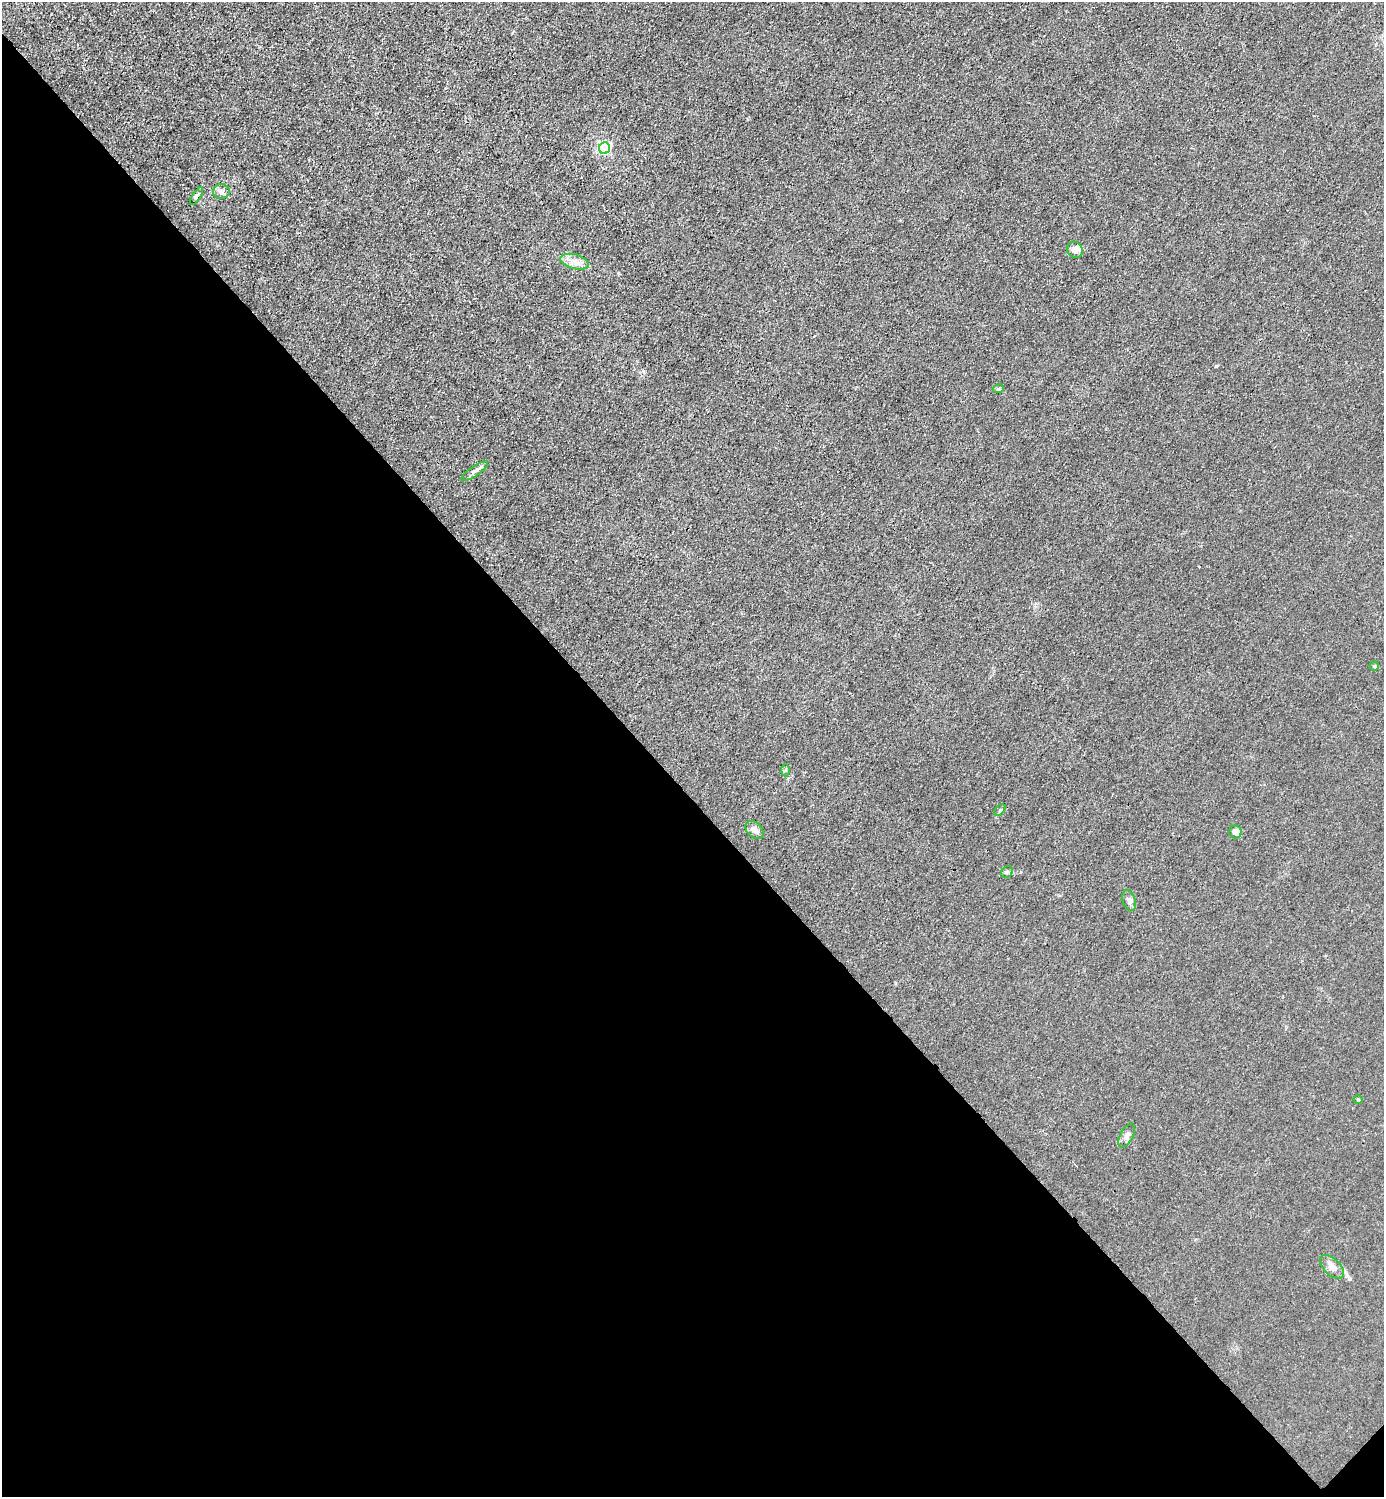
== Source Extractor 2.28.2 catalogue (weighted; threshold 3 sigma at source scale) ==
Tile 14 of 4 x 4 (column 2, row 4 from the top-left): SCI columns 1683-3064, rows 3-1497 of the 5985 x 5985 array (HDU 1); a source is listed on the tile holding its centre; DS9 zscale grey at full resolution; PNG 1386 x 1499 px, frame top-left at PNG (2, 2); each listed source drawn as its Kron ellipse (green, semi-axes under 4 px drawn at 4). Shown black and unused: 47% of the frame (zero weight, under 3 of 4 exposures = <1% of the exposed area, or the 3 px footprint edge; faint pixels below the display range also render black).
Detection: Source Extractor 2.28.2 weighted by HDU 2 'WHT'; one run over the whole footprint, this tile lists its part. Background 0.0222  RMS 0.0062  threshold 0.0281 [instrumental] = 3 sigma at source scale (4.5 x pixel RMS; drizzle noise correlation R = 1.50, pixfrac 1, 0.05/0.05 arcsec/px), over >= 5 px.
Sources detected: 19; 1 cosmic-ray / hot-pixel residue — neither listed nor drawn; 1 inside a brighter listed object's ellipse — not listed separately; the other 17 listed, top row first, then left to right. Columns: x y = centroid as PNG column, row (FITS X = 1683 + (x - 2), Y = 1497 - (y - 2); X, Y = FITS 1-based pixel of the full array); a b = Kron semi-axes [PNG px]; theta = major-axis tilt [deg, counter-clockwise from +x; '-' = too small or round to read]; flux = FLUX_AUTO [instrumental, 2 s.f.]
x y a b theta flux
605 148 6 5 - 84
221 192 8 7 - 2.1
197 196 10 4 57 1.4
1075 250 8 7 - 4.1
575 262 14 7 -15 4.6
998 389 5 3 - 0.74
475 471 16 5 34 2.5
1374 666 5 4 - 0.68
785 770 6 4 88 0.73
1000 810 6 4 44 0.87
755 830 10 7 -44 3.3
1235 832 6 6 - 3.7
1007 872 6 5 - 1.1
1129 900 11 6 -72 2.2
1358 1100 5 3 - 0.62
1127 1135 13 6 63 2.4
1332 1267 14 8 -45 4
Unlisted compact peaks at least as high as the median listed source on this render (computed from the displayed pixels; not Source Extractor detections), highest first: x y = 1216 366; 643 371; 618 273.